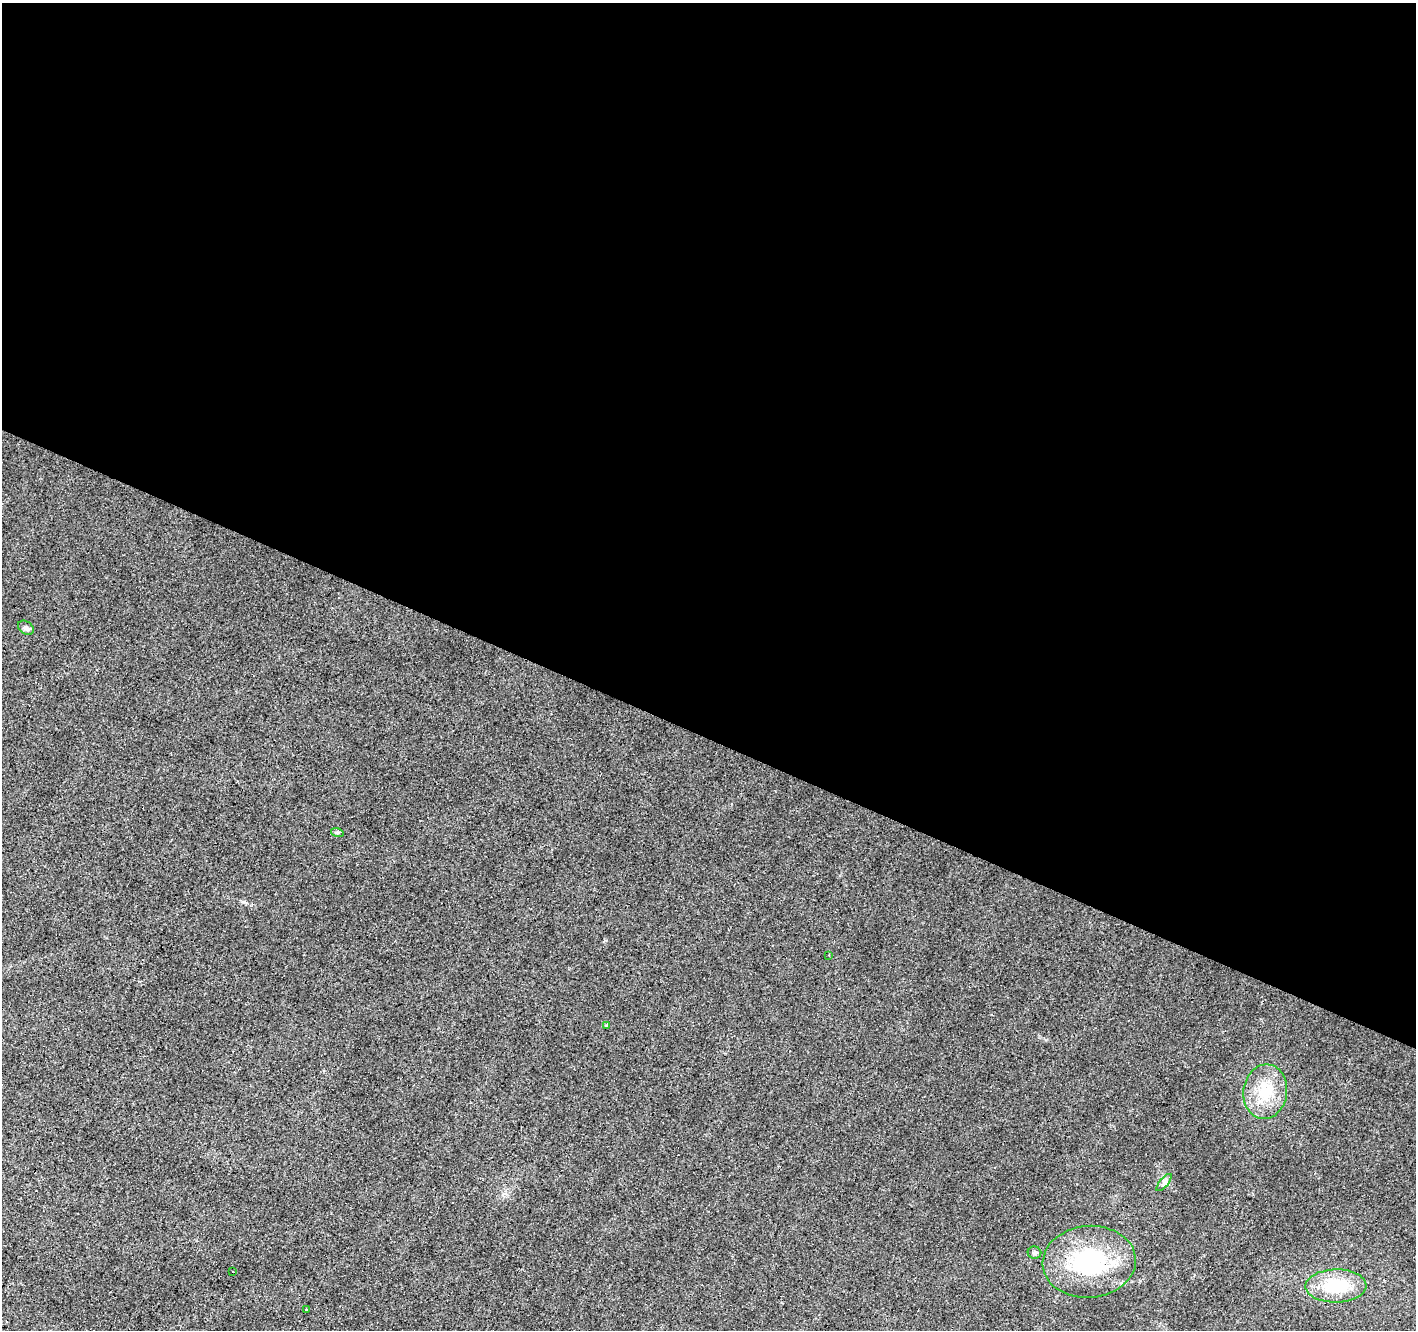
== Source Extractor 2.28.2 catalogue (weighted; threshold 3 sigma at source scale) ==
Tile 3 of 4 x 4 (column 3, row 1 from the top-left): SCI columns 2835-4248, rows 4249-5576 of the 5663 x 5777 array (HDU 1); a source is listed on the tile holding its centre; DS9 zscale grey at full resolution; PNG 1418 x 1332 px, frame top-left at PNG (2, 3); each listed source drawn as its Kron ellipse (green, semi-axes under 4 px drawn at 4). Shown black and unused: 55% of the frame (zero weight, under 2 of 3 exposures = <1% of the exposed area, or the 3 px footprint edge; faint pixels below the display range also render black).
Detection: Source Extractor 2.28.2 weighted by HDU 2 'WHT'; one run over the whole footprint, this tile lists its part. Background 0.0202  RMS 0.0061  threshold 0.0272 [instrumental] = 3 sigma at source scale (4.5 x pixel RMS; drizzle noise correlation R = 1.50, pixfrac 1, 0.0396/0.0396 arcsec/px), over >= 5 px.
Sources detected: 15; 4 cosmic-ray / hot-pixel residue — neither listed nor drawn; the other 11 listed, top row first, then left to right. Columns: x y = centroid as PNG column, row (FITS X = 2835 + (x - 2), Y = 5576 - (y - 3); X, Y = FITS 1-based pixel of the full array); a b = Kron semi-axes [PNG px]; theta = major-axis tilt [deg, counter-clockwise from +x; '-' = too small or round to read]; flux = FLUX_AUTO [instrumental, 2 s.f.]
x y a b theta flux
26 628 8 6 -35 1.6
337 832 6 4 -18 0.9
829 955 2 2 - 0.46
607 1025 3 3 - 3.6
1265 1092 27 22 82 22
1164 1183 10 3 50 1.4
1034 1253 7 6 - 1.3
1089 1262 47 36 5 61
233 1271 3 3 - 3.7
1336 1286 30 16 1 30
307 1310 3 3 - 3.6
Unlisted compact peaks at least as high as the median listed source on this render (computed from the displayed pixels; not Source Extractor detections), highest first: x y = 244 902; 1046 1040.